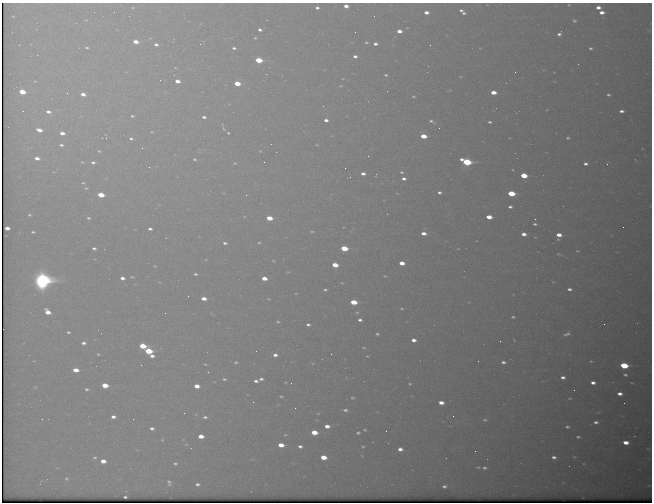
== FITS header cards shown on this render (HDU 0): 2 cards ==
NAXIS1  =                  650 / Width of table row in bytes
NAXIS2  =                  500 / Number of rows in table

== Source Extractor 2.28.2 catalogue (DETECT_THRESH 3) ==
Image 650 x 500 px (HDU 0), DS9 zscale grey, 1 PNG px = 1 image px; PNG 654 x 504 px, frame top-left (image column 1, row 500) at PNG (2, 3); no overlay
Background 567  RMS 3.1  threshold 9.26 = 3 sigma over >= 5 px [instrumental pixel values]
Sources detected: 241; all 241 listed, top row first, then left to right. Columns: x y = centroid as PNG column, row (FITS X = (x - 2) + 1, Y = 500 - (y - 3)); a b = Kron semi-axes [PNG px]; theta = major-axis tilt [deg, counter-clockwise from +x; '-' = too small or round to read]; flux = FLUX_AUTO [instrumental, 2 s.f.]
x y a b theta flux
569 5 4 3 - 200
346 6 4 3 - 1500
598 7 5 4 - 1300
133 8 5 3 - 210
317 8 4 3 - 590
114 12 2 2 - 71
426 12 5 4 - 1400
462 12 11 5 -40 1100
602 12 5 4 - 1500
13 16 4 2 - 160
86 20 3 3 - 140
574 21 5 5 - 450
260 30 4 3 - 610
399 31 4 3 - 1700
355 32 2 2 - 74
559 34 5 4 - 750
150 38 4 3 - 150
255 38 3 3 - 200
135 42 5 4 - 2200
366 42 3 3 - 270
156 44 5 4 - 590
375 44 4 3 - 740
19 45 3 2 - 150
430 45 3 2 - 330
87 48 5 4 - 390
234 48 4 3 - 500
591 48 5 4 - 420
355 56 4 3 - 720
259 60 5 4 - 8800
578 64 2 2 - 84
515 72 3 2 - 240
554 72 3 2 - 160
266 74 2 2 - 370
386 75 3 3 - 280
35 81 5 4 - 220
177 81 4 3 - 1800
554 82 5 3 - 180
237 83 5 4 - 4900
340 86 4 2 - 160
22 92 5 4 - 4600
493 92 5 4 - 2600
67 93 4 3 - 200
83 94 6 4 -13 1600
608 95 3 3 - 360
413 96 3 2 - 230
323 106 2 2 - 210
23 111 2 2 - 150
622 111 4 3 - 770
48 112 6 5 - 1100
132 116 4 3 - 330
204 117 4 3 - 650
326 120 4 3 - 920
431 121 6 3 -29 500
489 122 3 3 - 390
439 128 2 2 - 98
224 129 8 4 -57 350
39 130 6 3 -16 1600
152 132 5 4 - 270
62 133 4 3 - 1500
228 133 3 3 - 380
423 136 5 4 - 4800
106 138 2 2 - 120
131 138 5 4 - 520
568 138 3 3 - 300
61 145 4 3 - 460
317 145 4 4 - 200
142 148 2 2 - 960
99 151 4 3 - 250
260 151 5 5 - 240
368 156 2 2 - 120
37 158 5 4 - 1400
195 159 6 4 -26 410
82 162 5 4 - 220
93 162 4 4 - 510
264 162 2 2 - 110
467 162 6 4 -15 21000
235 163 6 5 - 350
585 164 4 3 - 680
607 164 2 2 - 390
149 167 3 3 - 140
345 168 2 2 - 110
513 170 3 2 - 170
54 172 4 3 - 160
402 172 5 4 - 340
363 174 4 3 - 1000
524 175 5 4 - 5800
404 179 4 3 - 840
83 183 4 4 - 280
86 188 5 4 - 320
439 192 5 4 - 630
224 193 5 3 - 200
511 193 5 4 - 9400
101 195 5 4 - 5100
246 195 3 3 - 270
510 207 4 3 - 580
29 215 5 4 - 380
244 217 5 3 - 210
489 217 5 4 - 3100
88 218 6 5 - 490
269 218 5 4 - 4300
535 219 3 2 - 150
535 224 4 3 - 410
343 227 3 2 - 130
623 227 2 2 - 410
7 228 4 3 - 1500
150 229 4 3 - 640
312 231 5 3 - 270
33 232 4 3 - 360
423 233 5 4 - 1600
524 234 5 3 - 1300
559 235 5 4 - 2200
535 237 4 2 - 130
558 239 4 4 - 240
225 243 5 4 - 550
259 243 4 3 - 270
94 248 5 4 - 600
344 248 5 4 - 9000
458 249 4 3 - 140
577 251 6 4 0 320
558 254 6 5 - 320
206 260 4 3 - 160
273 261 5 3 - 210
402 263 5 3 - 2700
335 265 5 4 - 4400
155 266 4 3 - 210
288 272 5 3 - 180
195 274 5 3 - 410
385 276 3 2 - 190
132 277 6 4 0 290
122 278 5 4 - 1100
264 278 5 4 - 2700
42 280 8 8 - 100000
159 282 5 4 - 180
553 282 5 4 - 230
342 283 3 2 - 170
569 289 5 3 - 680
325 290 4 3 - 380
296 293 3 2 - 140
188 296 2 2 - 99
204 298 5 4 - 2000
268 299 3 2 - 190
354 302 5 4 - 6800
402 309 3 3 - 230
47 312 6 4 -41 2700
357 312 5 5 - 340
165 313 2 2 - 120
211 313 6 3 -18 190
513 317 4 3 - 330
360 320 5 4 - 740
278 322 3 2 - 260
604 324 2 2 - 460
308 325 4 3 - 540
68 332 5 4 - 380
377 334 4 3 - 370
567 334 6 3 20 540
413 340 4 3 - 1200
500 341 2 2 - 120
84 343 6 4 3 810
142 346 5 4 - 6100
364 348 5 4 - 250
148 351 5 4 - 9900
98 354 4 3 - 250
331 354 3 2 - 370
275 355 4 3 - 960
152 356 4 3 - 940
367 356 4 3 - 220
34 361 4 3 - 160
478 361 2 2 - 380
591 361 4 3 - 220
236 362 5 4 - 350
503 362 4 3 - 620
205 364 4 3 - 240
141 365 3 2 - 160
624 365 5 4 - 12000
76 370 5 4 - 2800
208 372 3 2 - 180
625 375 4 3 - 420
563 377 4 3 - 780
224 379 5 3 - 390
261 379 4 3 - 550
256 381 4 3 - 740
291 383 3 2 - 190
593 383 5 3 - 1100
410 384 3 2 - 220
105 385 5 4 - 4200
197 386 5 4 - 2200
35 387 5 4 - 180
87 389 4 4 - 390
574 390 2 2 - 110
620 394 5 3 - 1200
281 396 4 3 - 230
352 398 5 4 - 300
570 398 4 3 - 220
253 402 3 2 - 150
441 403 5 4 - 2000
295 408 2 2 - 87
345 410 5 3 - 490
184 413 2 2 - 180
318 413 4 3 - 190
453 416 2 2 - 130
113 417 5 3 - 940
205 417 4 3 - 510
42 419 2 2 - 300
133 419 2 2 - 240
485 420 5 4 - 340
596 422 6 4 0 750
327 426 5 4 - 1500
567 427 5 4 - 470
152 428 4 3 - 660
365 430 4 3 - 250
386 431 2 2 - 540
314 432 5 4 - 4400
358 433 4 3 - 410
285 435 5 4 - 270
201 436 5 4 - 2500
578 437 5 4 - 440
162 440 4 4 - 190
626 442 5 4 - 2200
186 444 4 3 - 170
281 445 5 4 - 3200
300 446 4 3 - 700
363 446 4 3 - 260
400 449 5 4 - 1200
475 451 2 2 - 520
362 456 5 3 - 170
95 457 6 4 37 390
323 457 5 4 - 3900
554 457 5 4 - 830
574 457 6 4 -41 270
103 461 5 4 - 2100
175 463 4 3 - 360
583 464 6 5 - 320
478 467 4 3 - 260
57 468 5 3 - 170
484 468 5 4 - 450
66 479 7 6 - 590
41 482 9 2 60 230
169 482 5 3 - 480
197 484 4 3 - 530
444 486 4 3 - 550
125 497 3 2 - 300